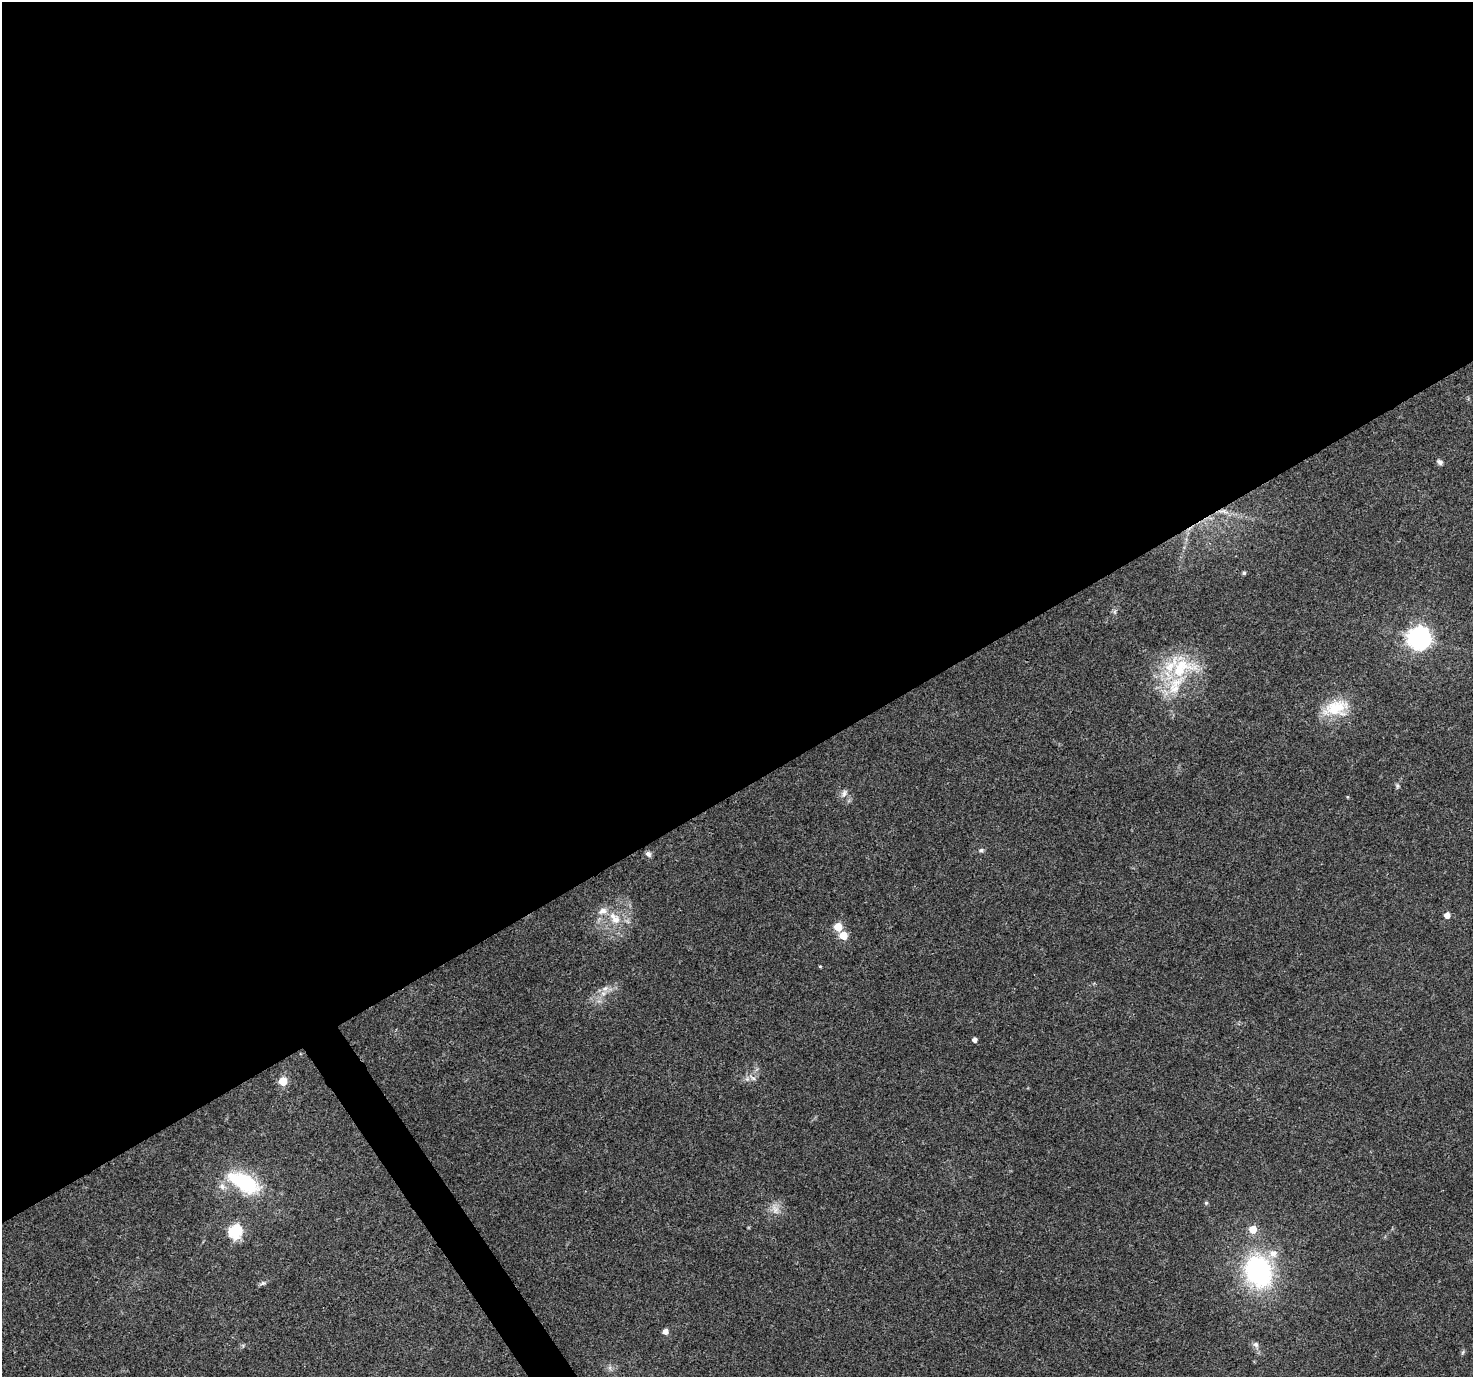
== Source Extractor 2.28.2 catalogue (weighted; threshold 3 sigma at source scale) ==
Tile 2 of 4 x 4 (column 2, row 1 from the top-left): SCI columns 1472-2942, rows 4244-5618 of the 5888 x 5798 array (HDU 1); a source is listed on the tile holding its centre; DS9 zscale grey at full resolution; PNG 1475 x 1379 px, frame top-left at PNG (2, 2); no overlay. Shown black and unused: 58% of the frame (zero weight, under 3 of 4 exposures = <1% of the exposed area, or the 3 px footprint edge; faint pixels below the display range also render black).
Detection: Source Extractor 2.28.2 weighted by HDU 2 'WHT'; one run over the whole footprint, this tile lists its part. Background 0.0498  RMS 0.0039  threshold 0.0175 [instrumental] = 3 sigma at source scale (4.5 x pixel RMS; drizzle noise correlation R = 1.50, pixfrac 1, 0.0396/0.0396 arcsec/px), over >= 5 px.
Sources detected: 36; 1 inside a brighter object's white glare — not listed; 2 inside a brighter listed object's ellipse — not listed separately; the other 33 listed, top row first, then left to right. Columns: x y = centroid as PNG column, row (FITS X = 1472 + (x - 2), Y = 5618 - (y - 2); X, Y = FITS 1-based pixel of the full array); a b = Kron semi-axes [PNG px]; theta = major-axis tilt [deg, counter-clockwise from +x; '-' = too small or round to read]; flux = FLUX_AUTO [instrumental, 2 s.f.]
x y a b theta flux
1440 462 8 6 -34 1.1
1223 511 19 5 -8 2.7
1244 573 5 4 - 0.64
1115 612 7 4 -90 0.77
1417 638 9 7 74 210
1180 668 50 28 20 30
1336 708 36 20 15 14
1397 786 7 5 -77 0.71
844 793 12 7 57 1.7
1348 797 5 3 - 0.34
981 850 7 5 13 0.84
648 854 7 6 - 1.2
603 911 14 9 21 3.4
1447 915 5 5 - 3.6
615 920 16 12 64 5.9
838 927 5 5 - 12
843 935 5 5 - 9.7
820 966 4 3 - 0.37
605 988 11 7 36 2.2
975 1040 4 4 - 1.7
752 1078 13 4 -37 1.3
283 1081 5 5 - 13
245 1183 32 15 -28 33
222 1186 9 9 - 2.2
1206 1203 5 4 - 0.61
775 1209 14 9 -63 3.3
1253 1229 5 5 - 8.6
235 1232 6 6 - 61
1258 1271 30 24 -69 63
263 1283 10 5 14 0.98
665 1331 5 5 - 2.6
1256 1345 9 7 -62 1.5
1463 1352 6 4 71 0.57
Overlapping masked pixels (flux is a lower limit): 1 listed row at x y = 1223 511